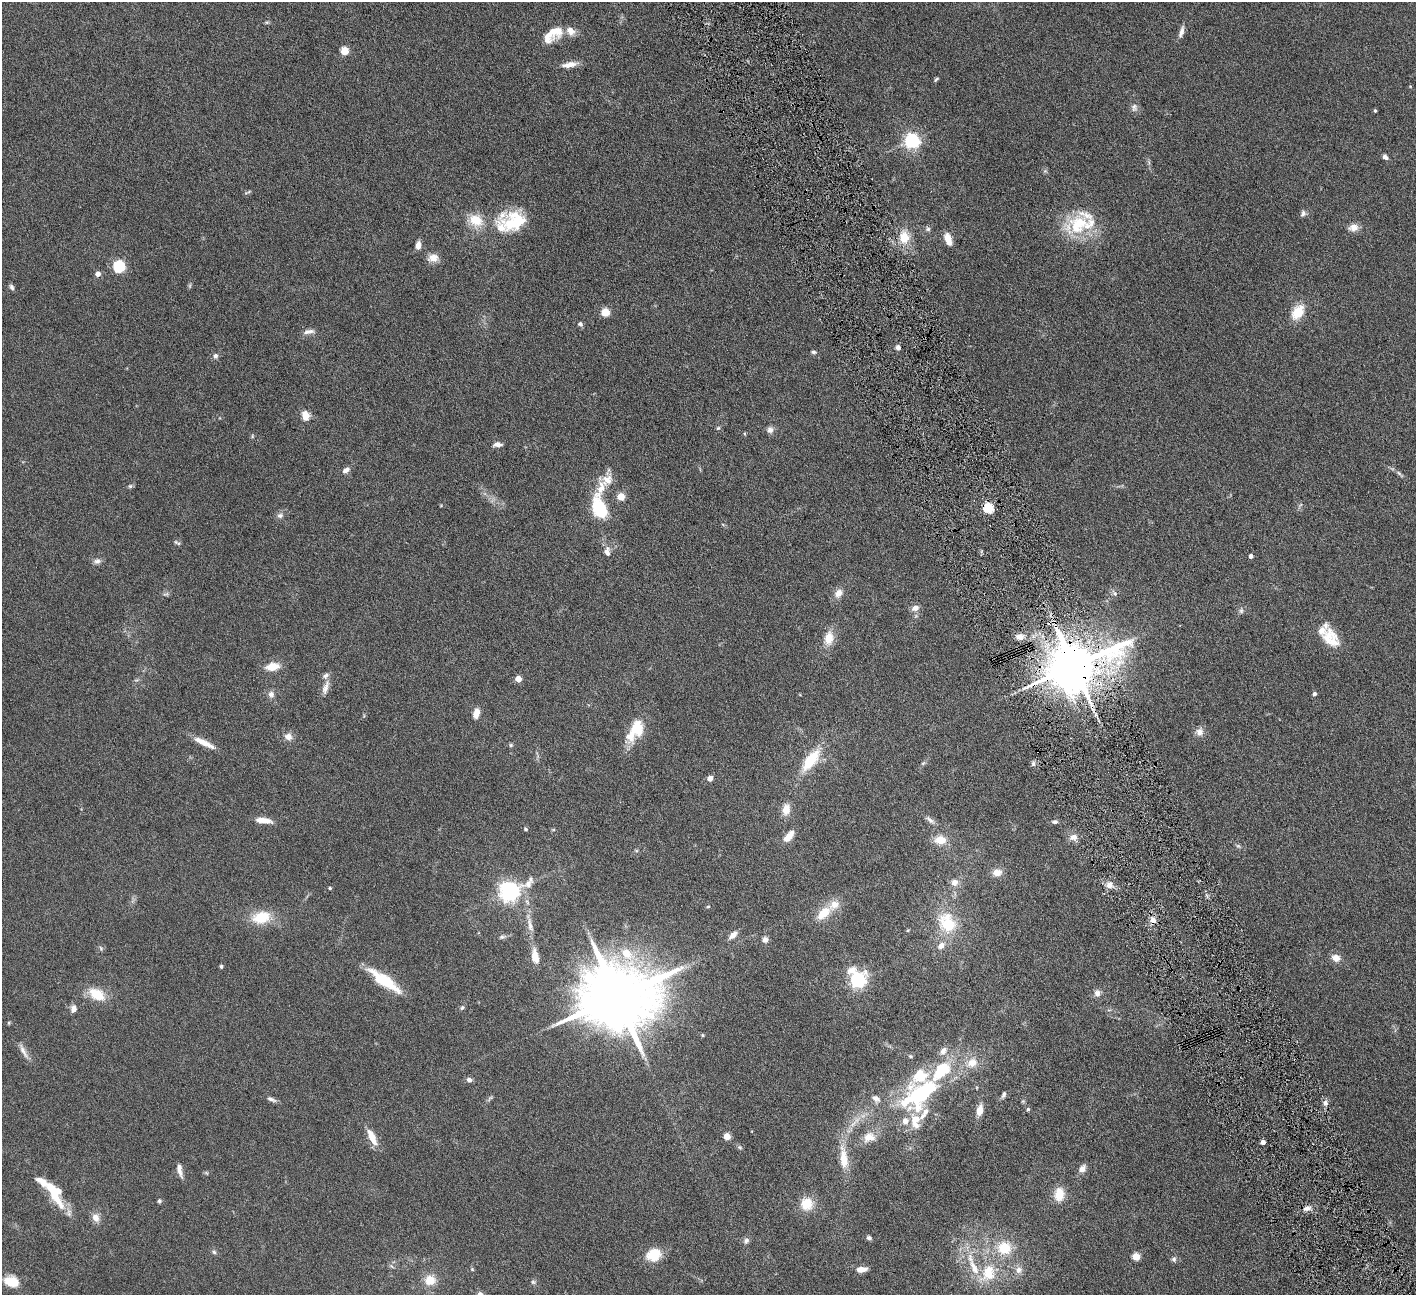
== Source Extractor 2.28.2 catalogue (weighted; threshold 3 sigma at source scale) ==
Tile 6 of 4 x 4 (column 2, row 2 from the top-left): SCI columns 1418-2831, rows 2879-4171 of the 5663 x 5625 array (HDU 1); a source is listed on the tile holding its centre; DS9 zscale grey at full resolution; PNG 1418 x 1297 px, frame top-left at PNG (2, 2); no overlay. Shown black and unused: <1% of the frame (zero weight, under 4 of 8 exposures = <1% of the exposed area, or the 3 px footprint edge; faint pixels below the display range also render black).
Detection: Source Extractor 2.28.2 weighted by HDU 2 'WHT'; one run over the whole footprint, this tile lists its part. Background 0.164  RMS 0.0065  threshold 0.0266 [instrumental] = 3 sigma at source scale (4.09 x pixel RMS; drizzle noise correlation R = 1.36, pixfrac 0.8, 0.05/0.05 arcsec/px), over >= 5 px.
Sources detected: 177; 2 too faint to see at this stretch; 2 inside a brighter object's white glare — not listed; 19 inside a brighter listed object's ellipse — not listed separately; the other 154 listed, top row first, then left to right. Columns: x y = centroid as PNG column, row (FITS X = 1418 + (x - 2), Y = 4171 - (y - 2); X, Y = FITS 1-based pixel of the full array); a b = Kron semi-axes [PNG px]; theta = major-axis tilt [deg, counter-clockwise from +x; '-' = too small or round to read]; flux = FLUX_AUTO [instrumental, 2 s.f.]
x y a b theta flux
267 22 6 4 42 0.78
1181 32 16 5 74 2.9
553 35 28 14 35 13
344 51 5 5 - 20
570 64 21 7 9 5.3
936 79 7 4 45 0.93
1410 86 5 3 - 0.45
1134 107 12 9 -87 2.5
1375 111 4 3 - 0.76
912 141 6 6 - 170
1385 157 6 5 - 2.1
249 192 10 2 36 0.79
1303 213 9 6 69 1.7
476 220 14 12 -33 14
518 221 26 18 -63 17
1078 224 31 26 53 29
1353 227 12 9 8 4.3
501 228 22 18 -56 11
928 229 7 6 - 1.3
904 237 14 11 -85 12
948 239 13 7 -69 6.8
418 245 10 6 82 3.2
433 258 14 10 11 4.7
119 267 6 6 - 68
98 274 5 5 - 3.5
12 287 8 5 -65 1.5
605 312 5 5 - 21
1298 312 19 12 57 12
580 324 7 6 - 1.5
309 331 17 6 9 3
898 347 7 6 - 1.8
813 352 7 4 -1 1.1
215 356 7 7 - 1.7
305 416 10 7 -80 6.6
718 428 6 5 - 0.87
770 430 8 7 - 2.9
497 444 11 6 4 2.6
346 470 10 6 30 2.7
1399 473 7 4 -45 1.2
130 486 6 6 - 1
601 488 24 10 78 9.3
621 497 5 5 - 14
599 508 21 12 -70 33
988 508 5 5 - 47
280 515 9 7 15 2.1
176 542 6 5 - 1.1
607 551 14 9 -86 3.8
1251 556 4 4 - 2.4
97 561 10 7 13 2.4
838 593 11 9 55 4.5
1115 593 9 5 -58 1.6
166 594 8 5 11 1.3
915 608 9 7 13 3.5
1241 611 7 6 - 1.4
1020 637 9 7 -4 4.5
829 638 16 11 82 9.2
1331 638 26 17 -58 14
273 666 13 8 10 9.1
1074 666 18 12 22 3600
518 679 4 4 - 8.8
325 687 22 7 73 4
271 694 9 8 - 2.5
1314 694 5 4 - 1.7
476 713 11 6 78 5.5
635 731 31 16 59 17
1199 732 11 9 79 3.8
288 736 9 9 - 3.7
204 743 28 7 -27 7.4
511 745 5 5 - 0.92
811 760 28 12 53 21
923 763 7 4 44 1
1033 764 7 5 89 1.4
710 778 6 5 - 2.8
786 809 14 9 82 6.6
263 820 18 6 -8 6.6
930 820 14 5 -40 2.5
1055 822 8 5 4 1.4
525 829 5 4 - 0.85
789 836 15 7 49 6.3
1073 837 11 9 2 3.9
940 840 16 11 1 8.2
1238 846 7 4 -44 1.1
636 850 6 4 -20 0.66
997 872 11 9 10 5.2
954 882 11 10 - 3.8
1109 885 8 8 - 3.7
330 888 4 3 - 0.77
509 891 9 7 24 350
708 906 5 4 - 0.75
823 913 18 10 44 12
261 917 21 14 12 17
1153 920 9 8 - 3.7
530 925 23 7 -76 5.2
948 925 29 20 -41 21
733 935 12 6 43 3.8
502 937 10 6 17 1.6
765 939 7 7 - 2.5
941 946 11 8 44 4
101 948 7 5 -69 1.1
535 956 18 8 -80 7.1
1336 958 10 8 -19 4.8
221 966 5 4 - 0.8
384 980 41 11 -36 22
858 980 8 6 -63 180
1097 993 9 8 - 2.8
97 994 21 14 -27 13
617 997 22 17 16 7200
462 1008 7 5 49 1
73 1009 9 7 84 3.1
702 1035 4 4 - 0.68
23 1051 24 6 -61 3.9
943 1051 10 7 52 3.2
910 1056 6 4 -27 0.78
972 1063 15 12 27 8
469 1080 7 6 - 2
923 1092 40 20 42 70
1004 1094 9 5 69 1.5
490 1098 11 4 43 1.2
271 1099 13 5 -21 2.2
876 1099 13 9 -36 3.5
1325 1103 7 6 - 2.1
1028 1109 5 4 - 0.93
980 1110 11 6 78 6.2
916 1125 10 7 -15 3.2
727 1136 5 4 - 12
372 1137 21 7 -64 8.4
869 1137 17 13 15 8
1263 1142 4 4 - 2.9
740 1147 7 5 -21 0.98
844 1158 28 10 -84 13
1082 1169 11 8 52 3.3
180 1170 17 6 -78 3.6
206 1173 7 4 -31 0.74
1059 1194 14 10 86 10
54 1195 45 11 -56 18
159 1201 6 5 - 0.98
807 1204 14 14 - 11
1307 1208 11 6 18 3
96 1218 11 9 -63 4.4
869 1238 6 5 - 1.4
746 1241 9 7 45 1.9
1004 1248 20 18 -2 18
214 1252 7 5 -30 1.2
654 1255 15 13 24 15
1136 1257 5 5 - 15
1174 1259 7 7 - 1.5
391 1266 7 4 -35 1
472 1269 5 5 - 0.71
861 1269 11 6 9 4.9
1018 1270 10 10 - 3.9
988 1273 22 17 68 20
430 1280 13 13 - 9.1
11 1281 15 10 -18 11
533 1282 7 6 - 1.2
Overlapping masked pixels (flux is a lower limit): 2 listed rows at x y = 988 508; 1074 666